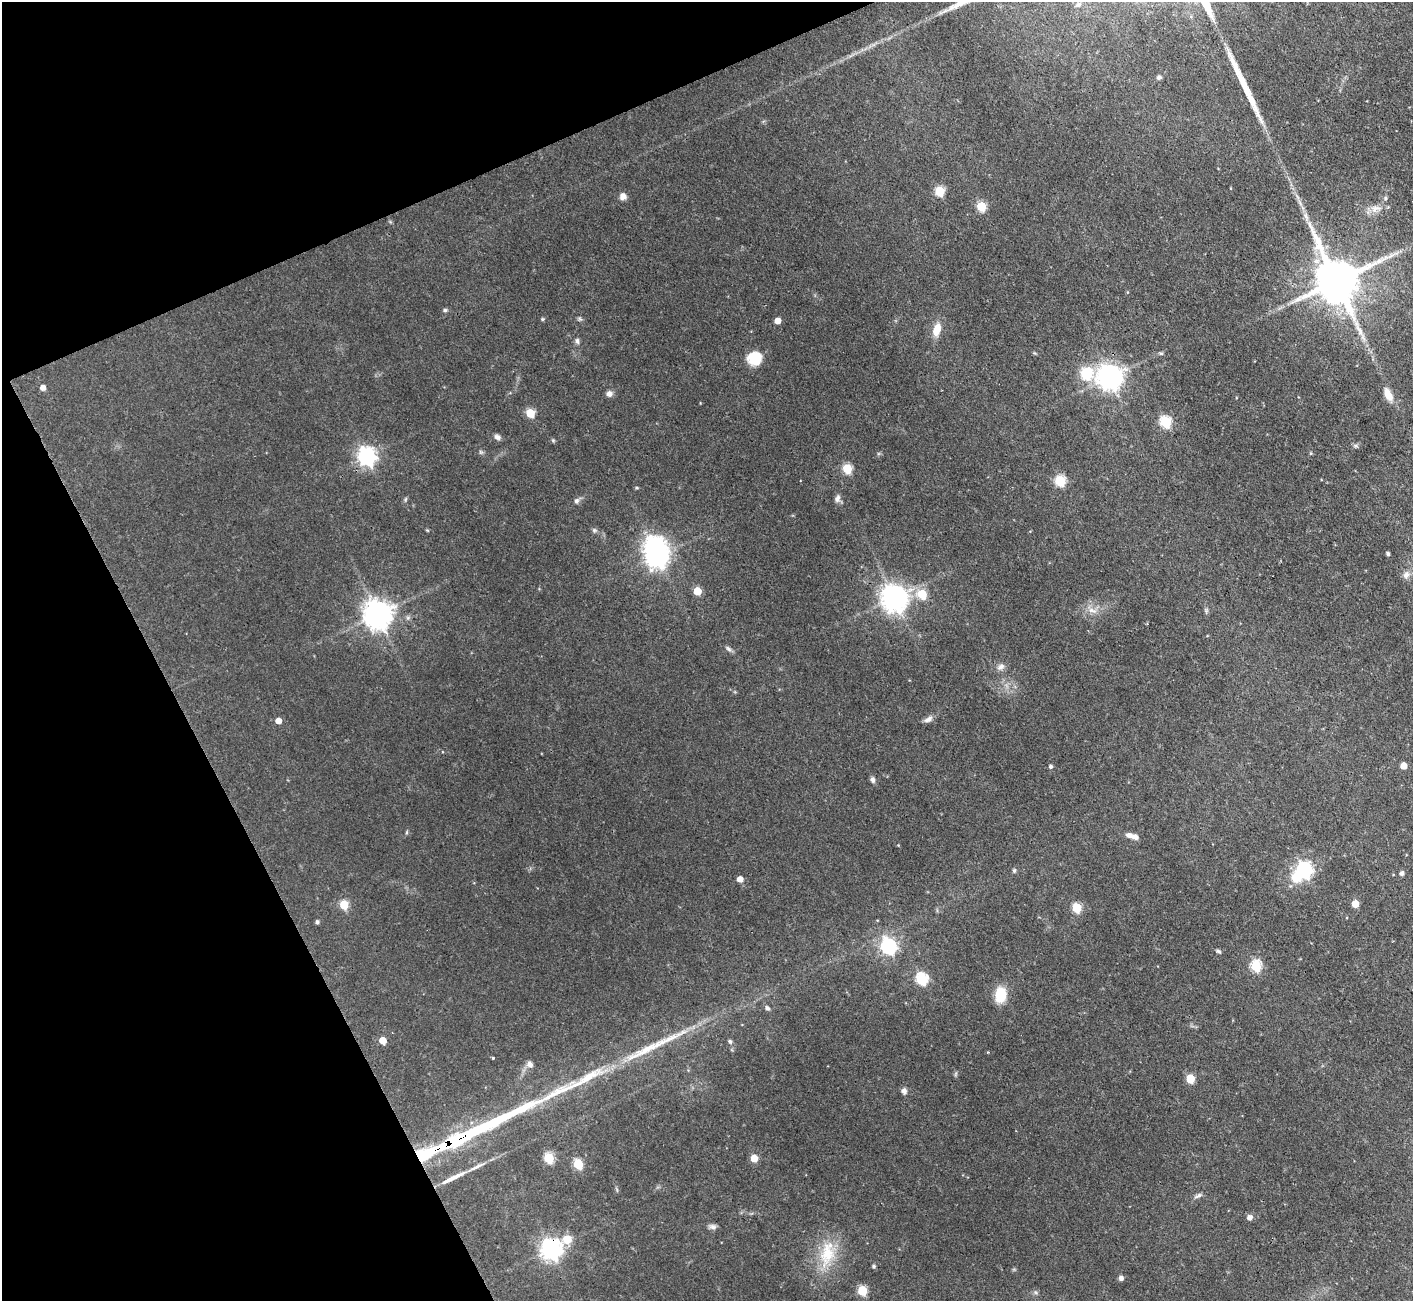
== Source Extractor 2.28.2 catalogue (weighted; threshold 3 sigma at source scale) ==
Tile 5 of 4 x 4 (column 1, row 2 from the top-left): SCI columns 2-1412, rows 2885-4183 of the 5648 x 5635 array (HDU 1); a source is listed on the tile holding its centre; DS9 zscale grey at full resolution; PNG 1415 x 1303 px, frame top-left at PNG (2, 2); no overlay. Shown black and unused: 22% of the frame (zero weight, under 3 of 4 exposures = <1% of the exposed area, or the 3 px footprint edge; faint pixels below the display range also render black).
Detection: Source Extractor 2.28.2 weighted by HDU 2 'WHT'; one run over the whole footprint, this tile lists its part. Background 0.0581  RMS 0.0044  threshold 0.0199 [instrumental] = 3 sigma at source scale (4.5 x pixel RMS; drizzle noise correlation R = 1.50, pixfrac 1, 0.05/0.05 arcsec/px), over >= 5 px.
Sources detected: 87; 1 inside a brighter object's white glare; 1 cosmic-ray / hot-pixel residue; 3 long thin detections or spike segments (spike, bleed or trail) — not listed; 4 inside a brighter listed object's ellipse — not listed separately; the other 78 listed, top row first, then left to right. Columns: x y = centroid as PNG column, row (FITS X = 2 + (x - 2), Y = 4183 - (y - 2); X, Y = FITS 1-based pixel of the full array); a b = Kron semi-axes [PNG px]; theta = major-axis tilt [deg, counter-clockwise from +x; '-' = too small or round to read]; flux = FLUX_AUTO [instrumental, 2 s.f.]
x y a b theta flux
1078 4 10 8 42 2.6
1159 77 6 5 - 0.98
940 191 5 5 - 24
623 196 8 8 - 2.4
981 206 5 5 - 21
1375 209 15 9 20 3.7
1336 281 13 13 - 1800
445 310 6 5 - 0.73
542 319 5 4 - 0.51
778 321 5 4 - 4.2
937 329 14 8 75 5.9
577 341 8 5 -83 1.1
755 358 14 13 - 11
1086 374 6 6 - 36
1110 377 8 8 - 420
43 388 5 5 - 2.7
609 394 8 8 - 1.8
1388 394 15 8 -62 4.7
530 413 5 5 - 17
1165 422 6 5 - 40
497 437 8 6 -32 1.5
481 452 7 4 -33 0.7
367 456 7 7 - 190
847 468 5 5 - 22
1060 481 6 5 - 31
837 498 11 6 70 1.6
577 501 7 6 - 1.3
594 530 6 5 - 0.78
1388 554 3 3 - 0.97
657 556 8 7 - 280
1406 575 10 8 48 2
697 591 5 5 - 12
922 594 5 5 - 21
894 598 9 8 - 460
1092 610 12 6 -12 2.4
378 614 9 8 - 600
728 649 9 5 -44 1.1
1001 667 10 7 22 1.9
928 719 13 6 32 1.9
278 721 5 5 - 3.9
1051 766 5 4 - 0.93
1403 766 5 5 - 5.6
873 779 8 6 -88 1.2
1135 837 9 6 -22 2.1
1014 870 6 5 - 0.7
1304 870 9 7 47 120
1402 873 6 5 - 0.9
740 879 5 5 - 3.8
1355 904 5 5 - 7.9
344 905 5 5 - 18
1077 908 5 5 - 21
317 922 4 4 - 1.1
888 946 7 6 - 110
1218 951 7 4 -21 0.73
1256 966 6 5 - 36
922 979 6 6 - 44
1000 995 15 11 82 11
767 1008 7 5 -48 1.1
383 1040 5 5 - 7.9
730 1041 6 5 - 0.86
493 1058 4 3 - 0.33
530 1065 9 6 -55 1.8
1190 1079 5 5 - 16
904 1091 7 6 - 1.6
460 1138 64 9 25 74
549 1158 6 5 - 27
754 1158 5 5 - 8.8
578 1164 6 5 - 22
453 1178 29 5 26 5.9
1198 1195 12 5 25 1.3
1249 1217 7 7 - 1.6
713 1226 10 7 -7 1.5
567 1239 10 9 - 6.2
551 1249 7 7 - 270
827 1254 41 19 78 18
873 1266 4 4 - 0.8
1121 1278 5 5 - 1.7
862 1291 5 5 - 22
Overlapping masked pixels (flux is a lower limit): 2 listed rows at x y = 460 1138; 551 1249